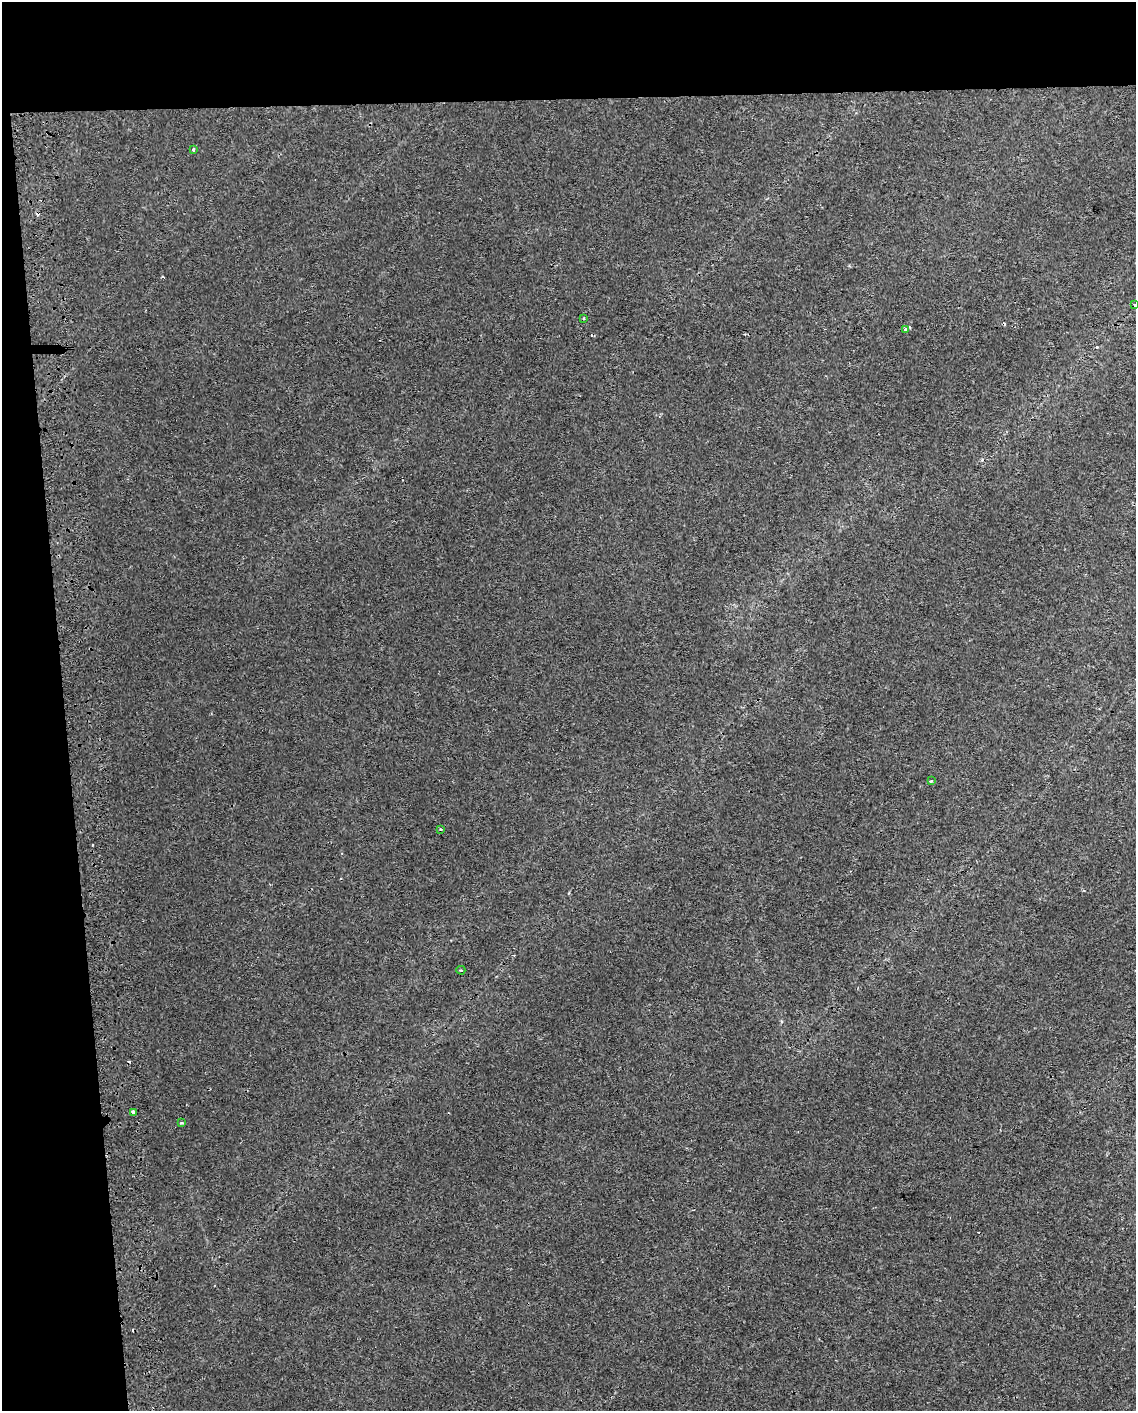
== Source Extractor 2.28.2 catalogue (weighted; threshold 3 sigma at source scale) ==
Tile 1 of 4 x 3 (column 1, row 1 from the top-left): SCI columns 41-1174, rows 2827-4235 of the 4618 x 4284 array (HDU 1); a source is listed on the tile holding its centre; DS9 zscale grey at full resolution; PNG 1138 x 1413 px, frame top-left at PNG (2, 2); each listed source drawn as its Kron ellipse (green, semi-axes under 4 px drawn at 4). Shown black and unused: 12% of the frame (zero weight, under 2 of 3 exposures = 2% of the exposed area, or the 3 px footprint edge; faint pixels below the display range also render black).
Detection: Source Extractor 2.28.2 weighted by HDU 2 'WHT'; one run over the whole footprint, this tile lists its part. Background 0.00208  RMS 0.0038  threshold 0.0171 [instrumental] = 3 sigma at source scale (4.5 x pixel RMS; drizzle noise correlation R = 1.50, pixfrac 1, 0.0396/0.0396 arcsec/px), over >= 5 px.
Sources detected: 17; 8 cosmic-ray / hot-pixel residue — neither listed nor drawn; the other 9 listed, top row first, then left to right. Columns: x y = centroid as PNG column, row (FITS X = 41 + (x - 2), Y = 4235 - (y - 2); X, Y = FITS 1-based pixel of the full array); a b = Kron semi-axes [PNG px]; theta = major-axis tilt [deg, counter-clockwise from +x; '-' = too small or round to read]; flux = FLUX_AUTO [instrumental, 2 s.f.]
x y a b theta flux
193 150 4 3 - 0.67
1135 305 3 3 - 1
584 318 3 3 - 2.1
906 330 3 3 - 1.8
931 781 4 4 - 0.4
441 829 4 3 - 0.4
461 970 4 3 - 0.42
133 1112 3 3 - 3.5
181 1123 4 3 - 0.38
Isophote crosses this tile's border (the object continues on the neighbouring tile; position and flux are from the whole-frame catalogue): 1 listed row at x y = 1135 305